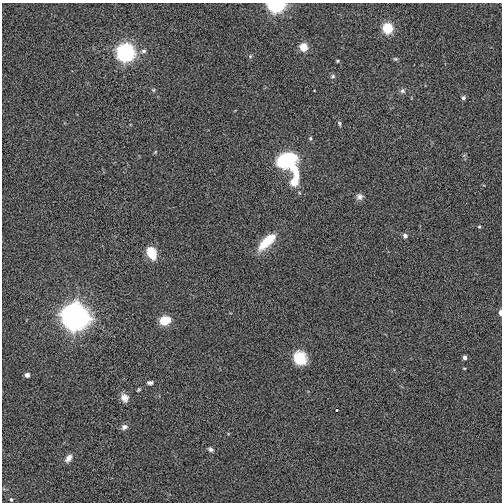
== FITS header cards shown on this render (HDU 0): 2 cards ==
NAXIS1  =                  500
NAXIS2  =                  500

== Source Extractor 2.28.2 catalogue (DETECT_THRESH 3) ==
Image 500 x 500 px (HDU 0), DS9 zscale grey, 1 PNG px = 1 image px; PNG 504 x 504 px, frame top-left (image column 1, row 500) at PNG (2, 3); no overlay
Background 0.00417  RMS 0.31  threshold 0.918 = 3 sigma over >= 5 px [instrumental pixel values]
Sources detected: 38; all 38 listed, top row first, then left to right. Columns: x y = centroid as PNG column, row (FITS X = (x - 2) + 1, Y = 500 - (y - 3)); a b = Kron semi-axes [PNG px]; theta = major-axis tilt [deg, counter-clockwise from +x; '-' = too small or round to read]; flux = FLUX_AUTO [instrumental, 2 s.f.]
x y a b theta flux
276 4 8 6 1 3600
388 28 6 6 - 1100
304 47 5 5 - 470
144 51 6 4 0 53
125 52 8 8 - 6100
250 56 5 4 - 27
395 59 6 4 -19 31
337 61 4 3 - 24
333 76 6 5 - 41
153 90 5 4 - 23
402 91 7 7 - 56
463 98 5 5 - 49
339 123 7 3 -73 31
310 138 5 4 - 24
155 152 6 3 71 20
286 160 15 11 16 2000
295 171 21 9 -70 330
294 182 5 5 - 440
359 197 8 8 - 84
479 227 4 4 - 22
405 236 5 4 - 72
267 241 24 9 44 580
151 252 11 8 -67 530
500 312 5 3 - 79
75 316 10 9 - 26000
165 320 8 5 17 740
300 358 14 12 -62 540
465 358 4 4 - 83
464 368 5 3 - 17
27 375 4 4 - 110
150 383 7 5 2 55
138 390 5 4 - 26
124 398 10 8 -65 140
337 410 3 3 - 76
124 427 8 6 27 86
210 449 7 5 -30 50
69 458 9 6 50 120
11 499 4 4 - 29
At the frame edge (FLAGS 8, measured only in part): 2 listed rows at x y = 276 4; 500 312